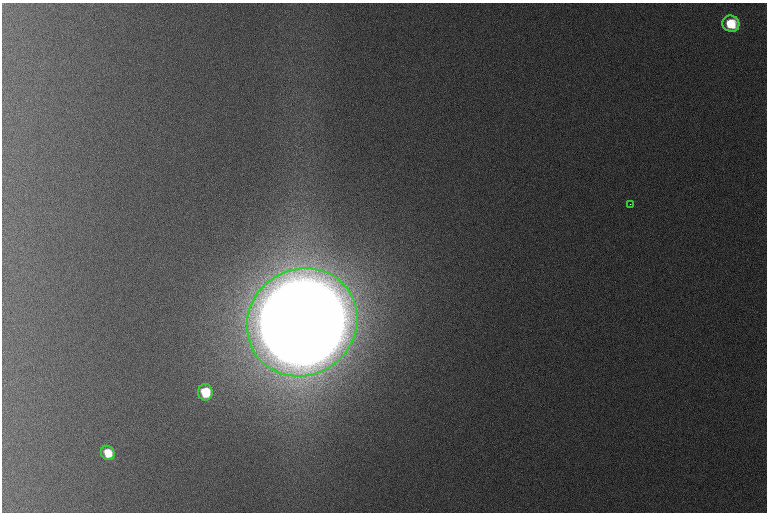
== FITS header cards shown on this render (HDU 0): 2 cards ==
NAXIS1  =                  765 /
NAXIS2  =                  510 /

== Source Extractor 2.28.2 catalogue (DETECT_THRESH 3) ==
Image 765 x 510 px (HDU 0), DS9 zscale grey, 1 PNG px = 1 image px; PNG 769 x 514 px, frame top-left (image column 1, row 510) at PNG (2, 3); each listed source drawn as its Kron ellipse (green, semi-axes under 4 px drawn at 4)
Background 1090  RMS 11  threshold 33.1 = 3 sigma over >= 5 px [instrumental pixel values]
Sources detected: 5; all 5 listed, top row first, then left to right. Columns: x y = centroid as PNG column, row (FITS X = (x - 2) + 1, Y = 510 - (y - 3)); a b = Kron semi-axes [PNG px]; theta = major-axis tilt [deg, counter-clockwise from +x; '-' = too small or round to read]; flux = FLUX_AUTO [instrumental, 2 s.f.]
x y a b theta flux
731 24 8 8 - 3.0e+04
630 204 3 2 - 6.6e+02
302 322 56 53 37 2.7e+07
205 392 8 7 - 2.8e+04
108 453 7 6 - 2.0e+04